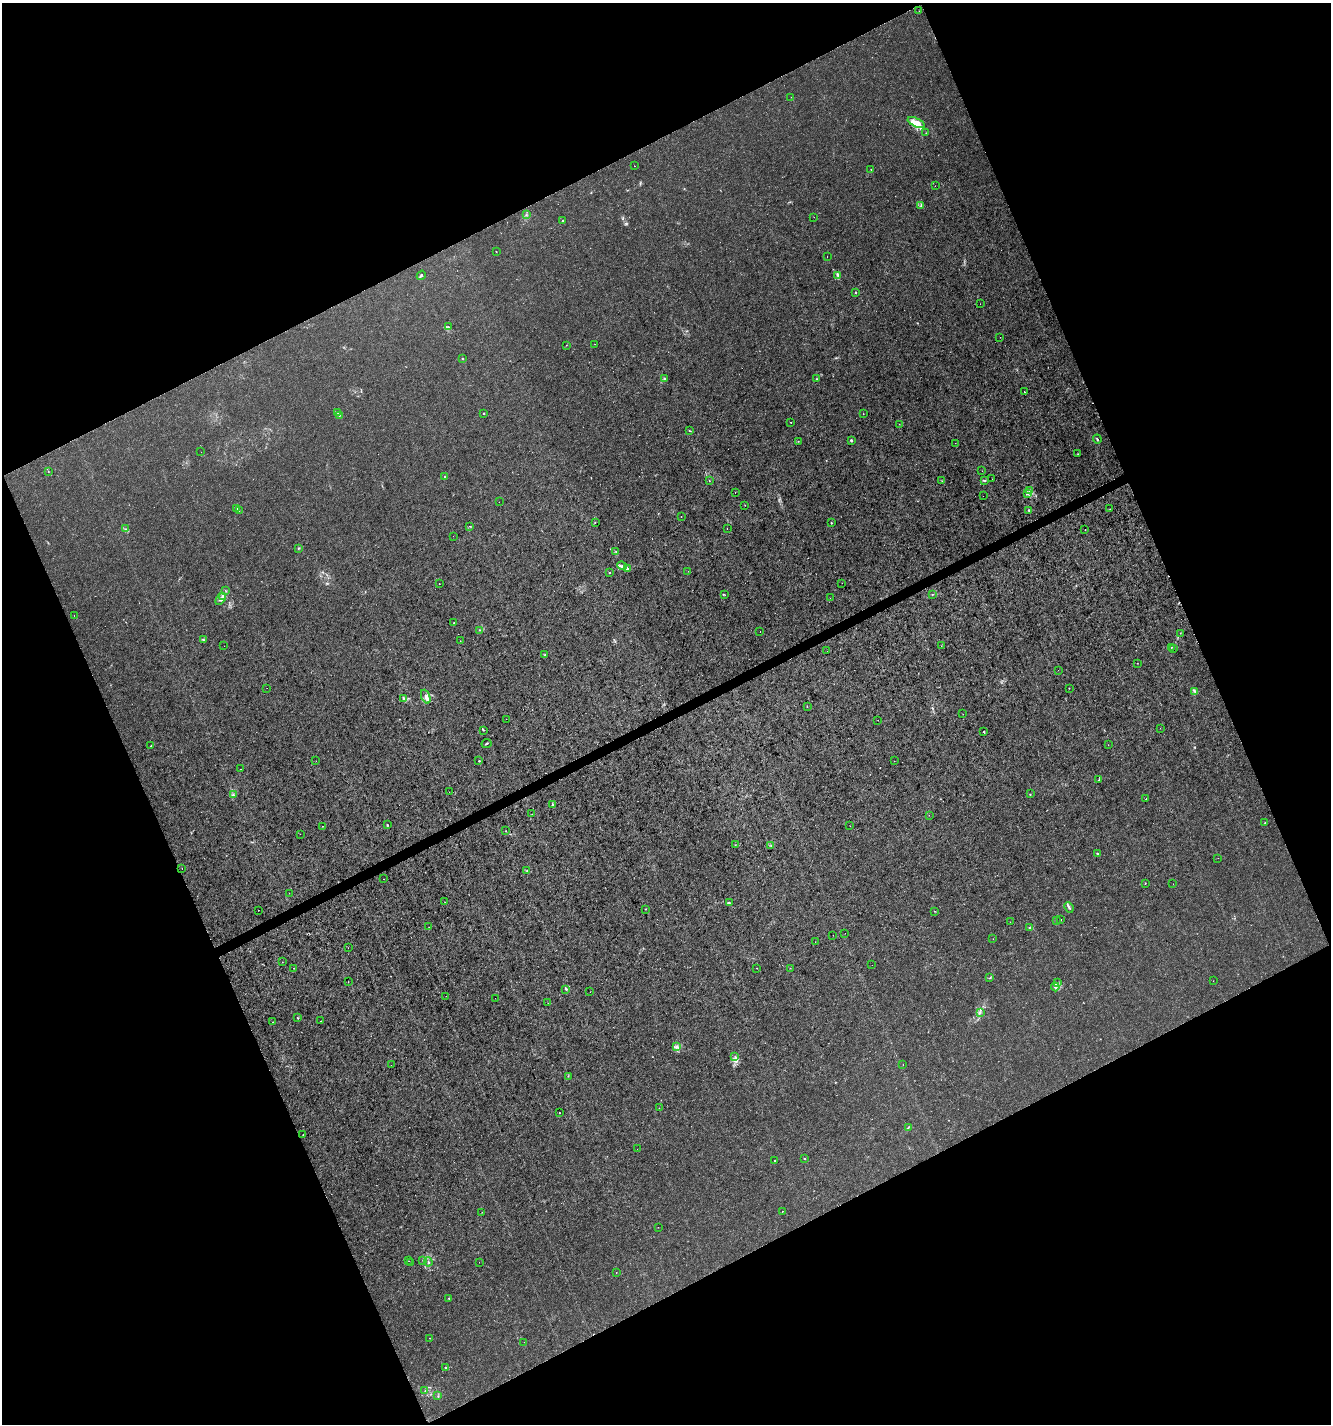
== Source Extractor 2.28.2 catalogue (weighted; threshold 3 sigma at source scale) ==
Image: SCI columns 94-5408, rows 4-5690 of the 5560 x 5690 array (HDU 1 of 3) = the unmasked area's bounding box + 8 px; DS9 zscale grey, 4 x 4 block average (1 PNG px = mean of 4 x 4 image px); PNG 1333 x 1426 px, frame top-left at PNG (2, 3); each listed source drawn as its Kron ellipse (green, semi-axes under 4 px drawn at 4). Shown black and unused: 45% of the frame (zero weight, under 3 of 4 exposures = <1% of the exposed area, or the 3 px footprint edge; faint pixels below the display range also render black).
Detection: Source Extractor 2.28.2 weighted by HDU 2 'WHT'. Background 1.03e-04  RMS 9.4e-04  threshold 0.00422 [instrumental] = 3 sigma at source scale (4.5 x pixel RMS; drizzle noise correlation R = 1.50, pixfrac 1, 0.0396/0.0396 arcsec/px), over >= 5 px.
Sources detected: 216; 3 too faint to see at this stretch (4 x 4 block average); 5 cosmic-ray / hot-pixel residue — neither listed nor drawn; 6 coinciding with a brighter row at this scale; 5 inside a brighter listed object's ellipse — not listed separately; the other 197 listed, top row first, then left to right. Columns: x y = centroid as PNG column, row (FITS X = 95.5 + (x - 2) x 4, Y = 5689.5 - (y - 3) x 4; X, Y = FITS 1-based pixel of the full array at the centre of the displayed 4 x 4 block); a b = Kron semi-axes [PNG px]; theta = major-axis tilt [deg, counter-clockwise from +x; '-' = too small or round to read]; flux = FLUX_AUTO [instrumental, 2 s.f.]
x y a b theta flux
919 11 2 2 - 0.17
791 97 2 2 - 0.069
916 123 9 4 -25 9.3
926 133 2 2 - 0.23
634 166 2 2 - 0.21
871 169 2 2 - 0.16
935 186 2 2 - 0.13
921 205 2 2 - 0.23
526 215 2 2 - 0.29
814 217 2 2 - 0.079
563 221 3 2 - 0.55
496 252 2 2 - 0.21
827 257 2 2 - 0.11
421 275 5 2 - 0.74
838 275 3 2 - 0.82
856 293 2 2 - 0.38
980 304 2 2 - 0.14
448 327 3 2 - 0.41
1000 337 2 2 - 0.36
595 344 2 2 - 0.13
566 345 2 2 - 0.16
462 359 2 2 - 2.1
665 378 2 2 - 0.35
817 379 2 2 - 0.34
1024 392 2 2 - 0.57
338 413 2 2 - 0.24
484 413 2 2 - 0.92
863 414 2 2 - 0.13
339 415 2 2 - 0.33
791 423 2 2 - 0.26
899 424 2 2 - 0.15
689 431 2 2 - 0.27
1097 439 4 2 - 0.56
851 440 2 2 - 2
798 441 2 2 - 0.14
955 443 2 2 - 0.18
201 452 2 2 - 0.095
1078 454 2 2 - 0.21
48 471 2 2 - 0.23
982 471 2 2 - 0.11
445 477 2 2 - 1.4
992 479 2 2 - 0.09
985 480 2 2 - 0.34
709 481 2 2 - 0.2
942 481 2 2 - 0.18
1029 491 4 2 - 0.68
735 492 2 2 - 0.21
1028 493 3 3 - 0.86
983 496 2 2 - 0.064
499 502 2 2 - 0.065
745 505 2 2 - 0.21
236 508 3 2 - 0.83
1110 509 2 2 - 0.21
1028 510 3 2 - 0.29
239 511 2 2 - 0.21
681 516 2 2 - 0.29
595 522 2 2 - 0.22
831 523 2 2 - 0.35
470 526 2 2 - 0.2
126 529 3 2 - 0.52
727 529 2 2 - 0.13
1085 529 2 2 - 0.14
453 536 2 2 - 0.071
298 549 2 2 - 0.3
616 551 2 2 - 0.22
622 566 5 3 - 1.4
628 569 3 2 - 0.61
688 571 2 2 - 0.085
609 573 2 2 - 0.79
439 583 2 2 - 0.54
842 583 2 2 - 0.072
226 591 2 2 - 0.27
725 595 2 2 - 0.2
932 595 2 2 - 0.22
223 596 3 2 - 1.9
830 598 2 2 - 0.5
221 599 6 2 55 1.4
74 616 2 2 - 0.14
454 623 2 2 - 0.15
480 630 2 2 - 0.35
760 631 2 2 - 0.15
1180 633 2 2 - 0.15
203 639 3 2 - 0.43
460 641 2 2 - 0.28
224 646 2 2 - 0.092
941 646 2 2 - 0.15
1171 647 2 2 - 0.23
1173 648 2 2 - 0.21
827 651 2 2 - 0.099
545 655 4 2 - 0.41
1137 663 2 2 - 0.22
1058 670 2 2 - 0.1
267 688 2 2 - 0.088
1069 688 2 2 - 0.19
1194 691 2 2 - 0.41
426 697 7 3 -67 2
404 699 4 2 - 0.73
807 707 2 2 - 0.19
963 714 2 2 - 0.12
506 719 2 2 - 0.098
878 720 2 2 - 0.11
1160 728 2 2 - 0.16
483 730 3 2 - 0.32
984 732 2 2 - 0.46
486 743 5 2 - 0.62
151 745 2 2 - 0.24
1108 745 2 2 - 0.16
316 761 2 2 - 0.097
479 761 2 2 - 0.31
894 761 2 2 - 0.093
240 769 2 2 - 0.12
1099 780 2 2 - 0.24
449 792 2 2 - 0.65
1030 794 2 2 - 0.24
233 795 2 2 - 0.22
1146 799 2 2 - 0.29
552 804 2 2 - 0.25
532 814 2 2 - 0.12
929 815 2 2 - 0.11
1265 823 2 2 - 0.55
387 825 2 2 - 0.49
323 826 2 2 - 0.28
850 826 2 2 - 0.2
506 831 2 2 - 0.18
300 834 2 2 - 0.081
735 845 2 2 - 0.12
771 846 2 2 - 0.17
1097 853 4 2 - 0.41
1218 858 2 2 - 0.1
182 869 2 2 - 0.12
527 871 2 2 - 0.35
384 879 2 2 - 0.28
1145 883 2 2 - 0.24
1173 884 2 2 - 0.12
289 893 2 2 - 0.17
445 902 2 2 - 0.13
729 902 2 2 - 0.2
1069 907 5 2 - 0.94
645 909 2 2 - 0.22
258 910 2 2 - 0.36
934 911 2 2 - 0.24
1061 919 2 2 - 0.15
1057 921 2 2 - 0.29
1010 922 2 2 - 0.18
429 927 2 2 - 0.099
1030 927 3 2 - 0.39
845 933 2 2 - 0.085
833 935 2 2 - 0.25
993 939 2 2 - 0.16
815 942 2 2 - 0.15
348 948 2 2 - 0.13
282 962 2 2 - 0.12
872 965 2 2 - 0.09
294 968 2 2 - 0.48
757 968 2 2 - 0.16
790 968 2 2 - 0.14
990 978 3 2 - 0.4
1213 981 2 2 - 0.15
348 982 2 2 - 0.093
1058 983 3 2 - 0.54
1055 987 4 3 - 1.5
566 989 2 2 - 0.29
590 992 2 2 - 0.13
446 996 2 2 - 0.085
495 998 2 2 - 0.25
548 1003 2 2 - 0.11
980 1012 4 2 - 0.93
298 1018 2 2 - 0.34
321 1021 2 2 - 0.18
272 1022 2 2 - 0.18
676 1047 3 2 - 0.75
735 1056 2 2 - 0.39
903 1064 2 2 - 0.19
391 1065 2 2 - 0.17
568 1076 2 2 - 0.19
659 1108 2 2 - 0.11
559 1113 2 2 - 0.17
908 1128 2 2 - 0.25
303 1135 2 2 - 0.22
637 1149 2 2 - 0.093
804 1159 2 2 - 0.31
775 1161 2 2 - 0.24
783 1211 2 2 - 0.28
482 1212 2 2 - 0.33
658 1227 2 2 - 0.18
423 1260 2 2 - 0.29
409 1261 2 2 - 0.11
428 1262 4 2 - 0.68
479 1262 2 2 - 0.11
411 1263 2 2 - 0.23
616 1273 2 2 - 0.14
449 1298 2 2 - 0.43
430 1338 2 2 - 0.45
524 1342 2 2 - 0.13
446 1368 3 2 - 0.82
425 1391 2 2 - 0.14
438 1396 2 2 - 0.36
Diffuse or blended objects may show on this block-average render without a row.